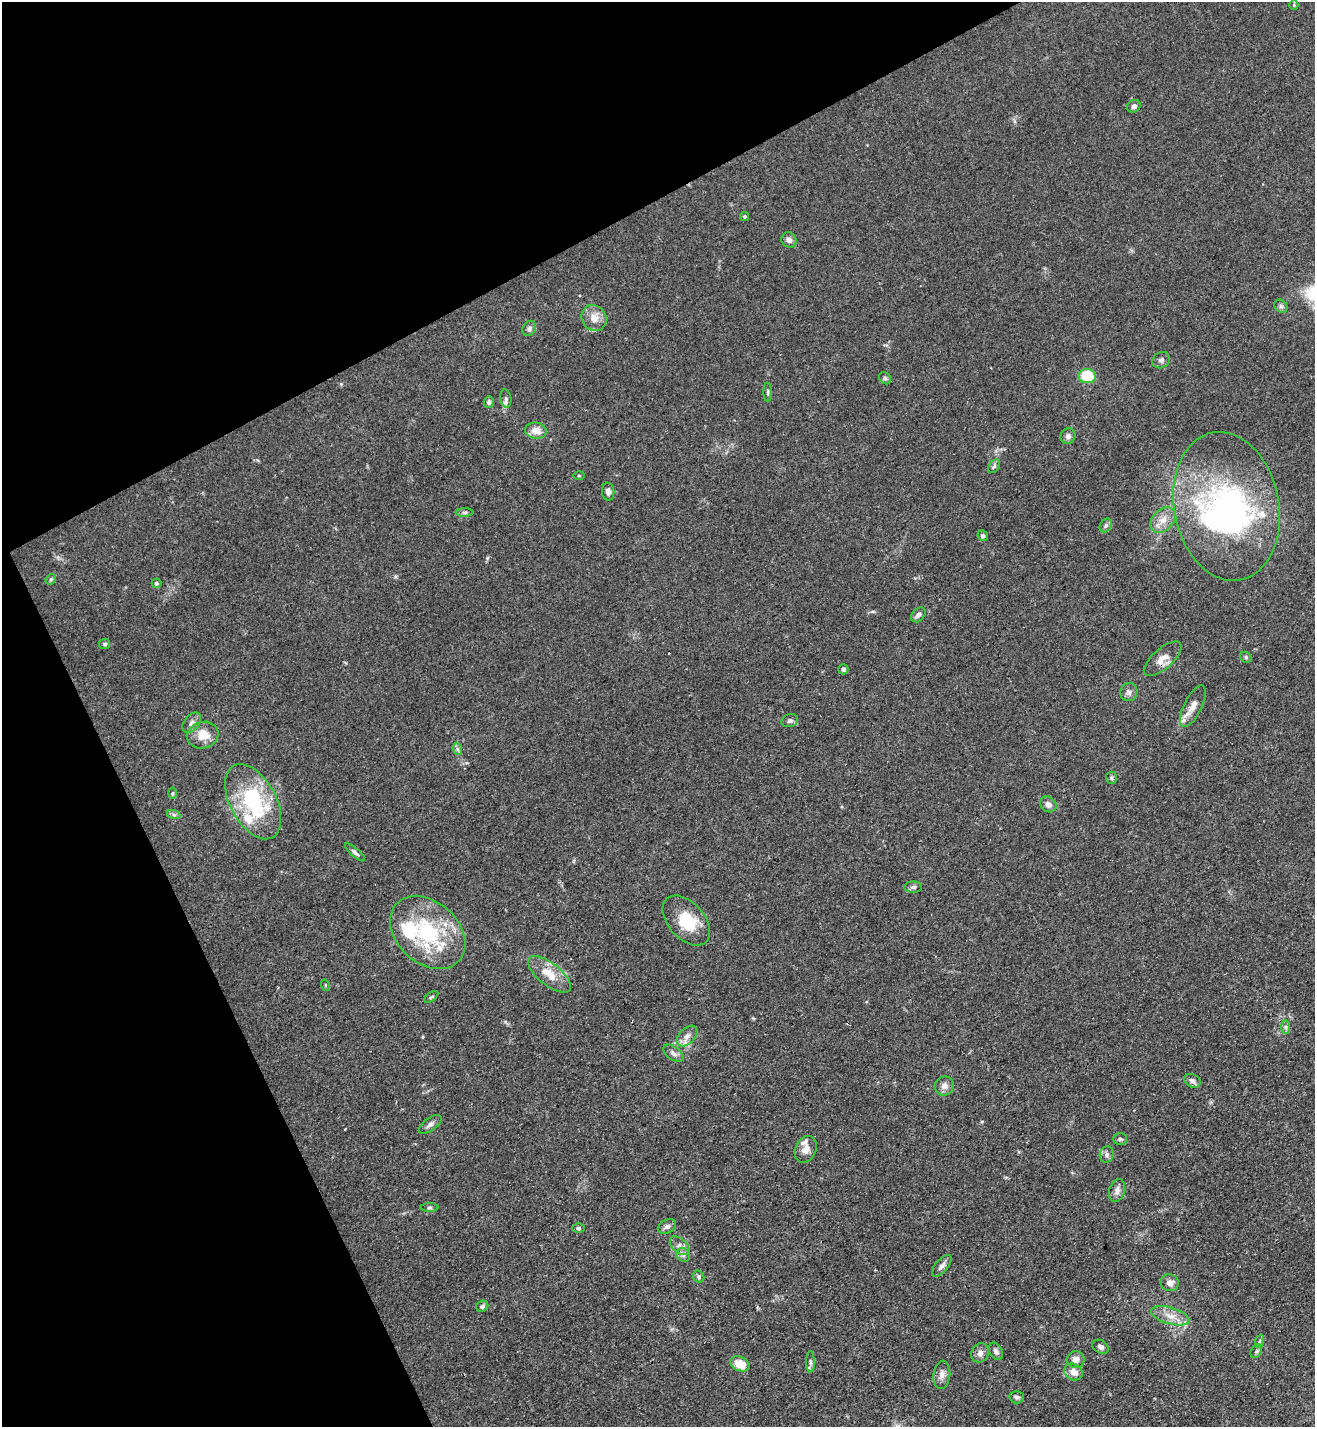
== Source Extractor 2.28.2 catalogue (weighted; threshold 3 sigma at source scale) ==
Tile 5 of 4 x 4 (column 1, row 2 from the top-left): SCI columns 159-1471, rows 2858-4282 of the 5708 x 5718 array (HDU 1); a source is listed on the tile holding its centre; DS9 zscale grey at full resolution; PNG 1317 x 1429 px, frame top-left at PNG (2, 2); each listed source drawn as its Kron ellipse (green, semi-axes under 4 px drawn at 4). Shown black and unused: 25% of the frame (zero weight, under 3 of 4 exposures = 1% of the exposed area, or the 3 px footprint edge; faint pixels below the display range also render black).
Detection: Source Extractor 2.28.2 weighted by HDU 2 'WHT'; one run over the whole footprint, this tile lists its part. Background 0.063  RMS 0.0057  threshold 0.0258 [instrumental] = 3 sigma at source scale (4.5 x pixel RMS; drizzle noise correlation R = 1.50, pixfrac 1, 0.05/0.05 arcsec/px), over >= 5 px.
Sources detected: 89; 2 inside a brighter object's white glare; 1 cosmic-ray / hot-pixel residue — neither listed nor drawn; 7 inside a brighter listed object's ellipse — not listed separately; the other 79 listed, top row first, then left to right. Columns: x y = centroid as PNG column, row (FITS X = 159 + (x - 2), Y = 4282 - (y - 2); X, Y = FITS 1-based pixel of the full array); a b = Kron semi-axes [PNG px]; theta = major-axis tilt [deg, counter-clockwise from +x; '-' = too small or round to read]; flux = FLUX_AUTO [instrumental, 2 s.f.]
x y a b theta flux
1294 5 4 4 - 0.67
1134 106 7 6 - 1.9
744 216 4 4 - 0.68
789 240 8 7 - 2.4
1281 306 7 6 - 1.3
594 318 13 12 - 6.3
529 328 8 6 57 1.6
1161 360 9 7 33 1.8
1087 376 9 7 -5 22
885 378 7 5 -44 1
768 392 9 4 -90 1.1
506 399 9 5 -78 1.7
489 402 6 5 - 1.6
536 431 11 8 -9 5.9
1068 436 8 7 - 2.3
994 466 7 5 54 1.2
579 475 6 4 0 0.67
608 492 9 6 -83 2.4
1226 506 75 52 -79 140
465 512 9 4 1 1.2
1163 520 14 10 49 6.8
1106 525 7 5 55 1.3
983 536 5 5 - 1.1
51 579 6 4 43 0.88
156 583 5 4 - 1
918 615 8 6 46 2
105 644 5 5 - 1.2
1246 657 6 5 - 0.96
1163 659 23 10 41 6.7
843 669 5 5 - 1.8
1129 692 9 8 - 2.4
1193 706 22 9 63 6
790 720 8 6 19 1.5
192 723 12 7 51 2.7
203 735 16 13 17 10
458 749 6 4 -68 1.2
1111 778 6 5 - 1
172 793 5 3 - 0.64
253 802 41 23 -62 53
1048 804 9 7 -42 3
174 815 7 4 -19 1.2
355 852 13 4 -41 1.7
913 887 9 5 0 1.8
686 920 29 18 -48 20
428 933 42 30 -42 52
549 974 26 11 -38 12
325 985 6 3 -71 0.53
431 997 8 4 35 0.87
1286 1027 7 4 -89 1.2
687 1036 12 7 44 3.9
673 1053 12 6 -37 2.4
1192 1081 9 6 -28 2.4
944 1086 10 9 - 3.4
430 1124 13 6 36 2.5
1120 1139 7 5 1 1.2
806 1149 14 10 66 4.4
1107 1155 8 7 - 1.8
1117 1190 12 7 75 3
430 1207 9 4 0 1.1
667 1226 9 6 24 2.4
579 1228 6 4 0 1
680 1246 11 7 -40 2.9
683 1255 7 6 - 1.7
942 1266 13 6 49 2.5
699 1277 6 5 - 1.2
1170 1283 9 8 - 3.5
482 1306 6 5 - 1.4
1170 1316 20 8 -16 6.8
1260 1341 7 4 69 1.1
1101 1347 9 6 -32 2.2
996 1351 9 6 -62 1.9
1256 1351 7 5 59 1.3
980 1353 10 8 59 3.1
1076 1360 9 8 - 4.2
810 1362 11 4 -89 1.4
740 1364 10 7 -24 11
1073 1372 9 8 - 5
942 1375 14 8 84 3.8
1017 1397 7 6 - 1.5